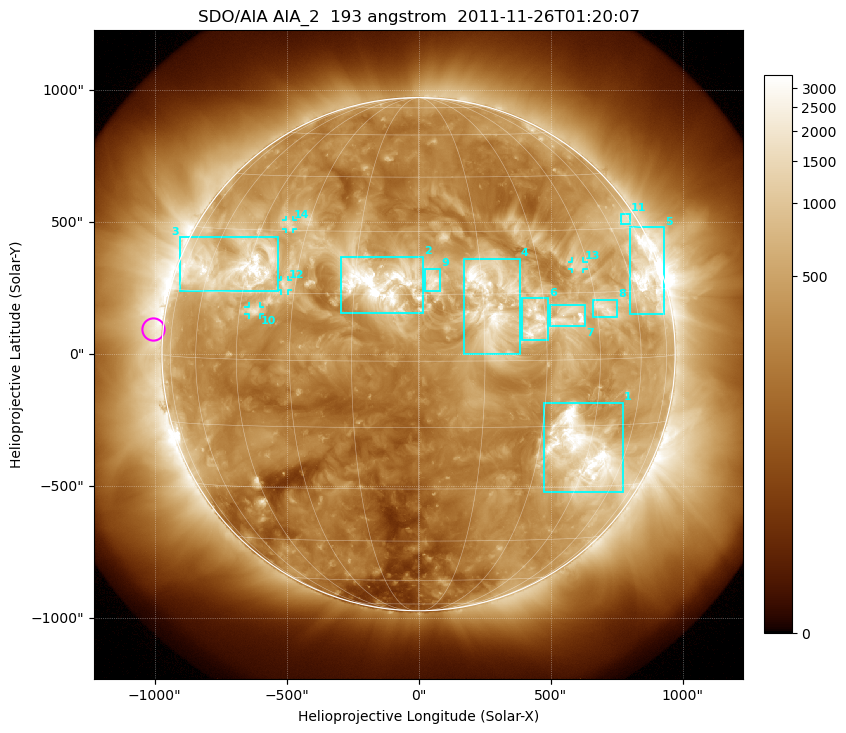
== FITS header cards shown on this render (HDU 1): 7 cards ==
TELESCOP= 'SDO/AIA'
INSTRUME= 'AIA_2'
WAVELNTH=                  193
WAVEUNIT= 'angstrom'
DATE-OBS= '2011-11-26T01:20:07.84'
CTYPE1  = 'HPLN-TAN'
CTYPE2  = 'HPLT-TAN'

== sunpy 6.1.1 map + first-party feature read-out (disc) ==
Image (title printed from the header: SDO/AIA AIA_2  193 angstrom  2011-11-26T01:20:07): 1024 x 1024 px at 2.4 arcsec/px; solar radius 972 arcsec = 405 px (full disc in frame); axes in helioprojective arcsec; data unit not stated in the header (colour bar unlabelled)
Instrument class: DISC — disc imager (sunpy class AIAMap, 193 A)
Bright regions (active regions / flare kernels): reference = the median radial profile (limb darkening/brightening removed); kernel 9 px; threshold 5 sigma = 950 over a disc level ~317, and >= 1.15x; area >= 12 px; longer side >= 10 px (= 24 arcsec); searched inside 0.97 R_sun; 14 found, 14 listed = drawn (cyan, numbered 1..; 4 of them under ~33 arcsec drawn as corner ticks so the feature stays visible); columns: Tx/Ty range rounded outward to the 5 arcsec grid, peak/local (2 s.f.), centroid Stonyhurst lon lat
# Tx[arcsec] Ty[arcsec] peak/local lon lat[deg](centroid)
1 475..775 -525..-185 15 +43 -21
2 -295..20 155..370 12 -9 +17
3 -905..-530 235..445 14 -50 +21
4 170..385 0..365 9.2 +17 +14
5 800..930 150..480 11 +68 +18
6 390..495 50..210 9.1 +27 +9
7 495..630 105..185 7.4 +36 +10
8 660..755 140..210 6.8 +48 +11
9 25..85 240..325 5.2 +3 +18
10 -645..-600 150..180 5.5 -40 +11
11 765..805 490..535 3.6 +71 +32
12 -520..-495 240..280 4.9 -33 +17
13 580..625 325..350 4.7 +41 +21
14 -505..-475 475..510 4.8 -36 +31
Off-limb structures (1.02-1.3 R_sun): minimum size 162 px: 2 found; the strongest spans PA ~40..130 deg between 1.02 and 1.3 R_sun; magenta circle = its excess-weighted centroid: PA ~85 deg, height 1.04 R_sun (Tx ~-1005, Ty ~95 arcsec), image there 2.6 x the reference